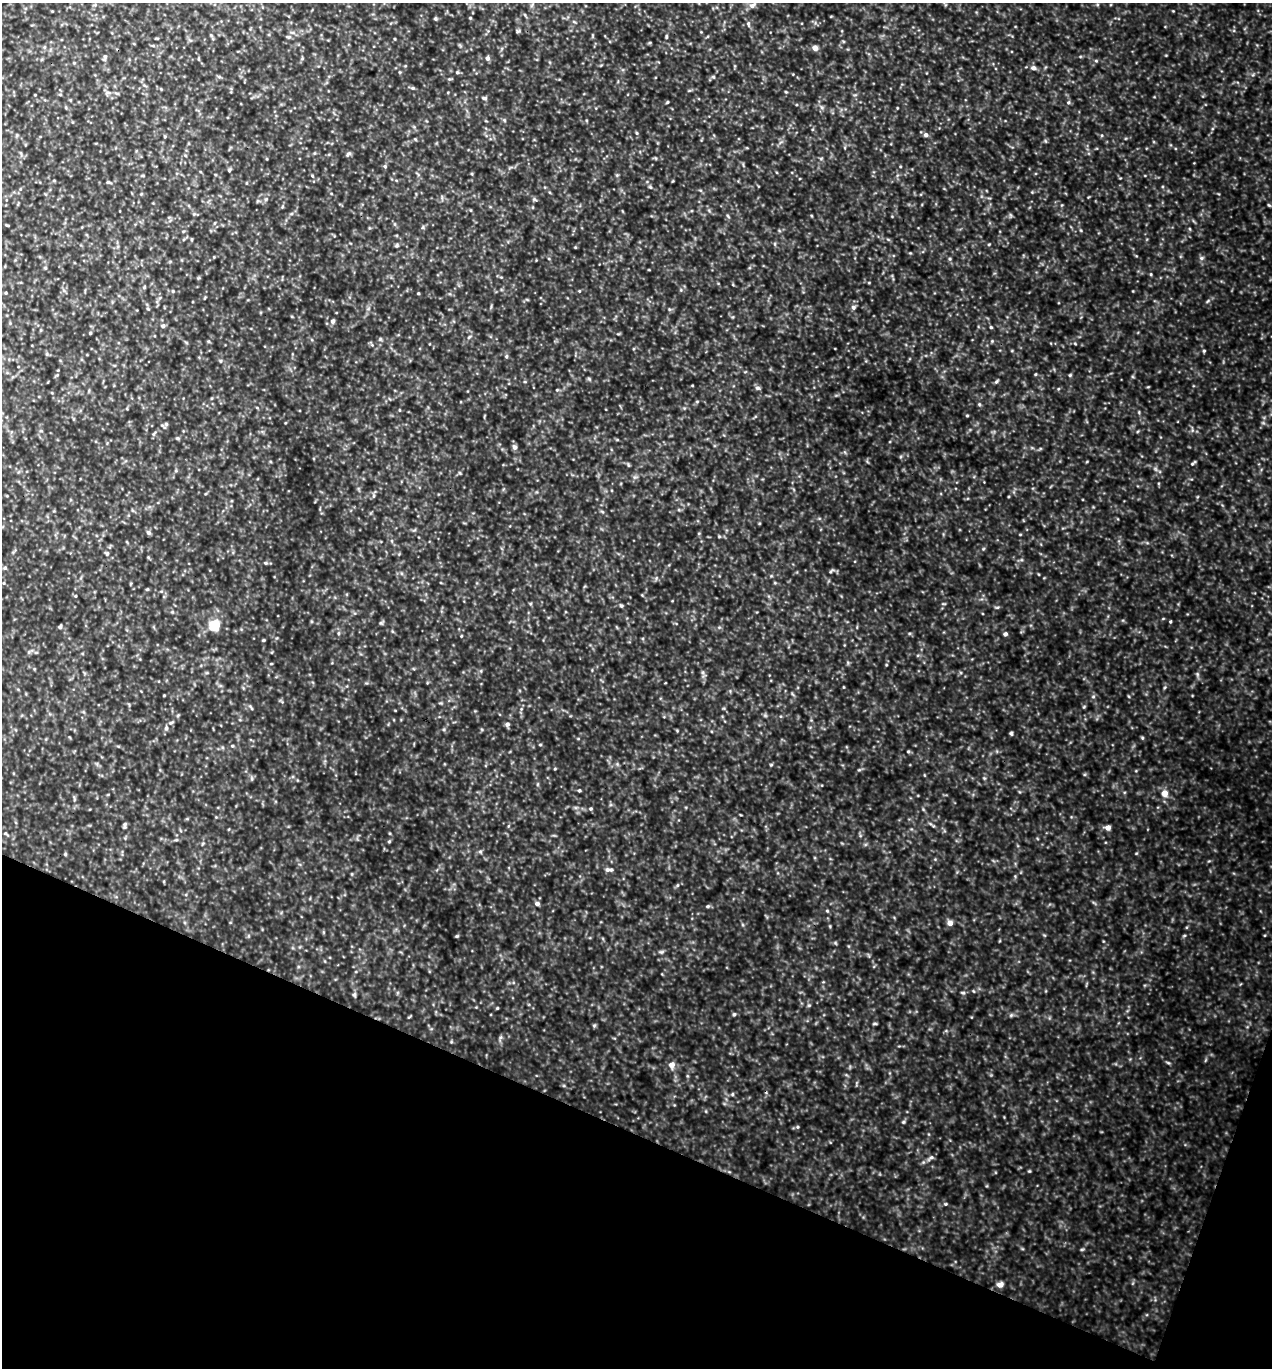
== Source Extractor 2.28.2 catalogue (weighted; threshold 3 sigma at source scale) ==
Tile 15 of 4 x 4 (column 3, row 4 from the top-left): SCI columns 2834-4103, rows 26-1391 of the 5509 x 5495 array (HDU 1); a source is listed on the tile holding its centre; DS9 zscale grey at full resolution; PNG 1274 x 1370 px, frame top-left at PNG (2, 3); no overlay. Shown black and unused: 18% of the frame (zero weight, under 3 of 5 exposures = <1% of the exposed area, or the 3 px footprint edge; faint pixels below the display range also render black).
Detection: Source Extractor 2.28.2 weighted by HDU 2 'WHT'; one run over the whole footprint, this tile lists its part. Background 0.787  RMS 0.12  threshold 0.53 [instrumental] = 3 sigma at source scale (4.5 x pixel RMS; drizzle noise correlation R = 1.50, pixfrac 1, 0.05/0.05 arcsec/px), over >= 5 px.
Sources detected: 218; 2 too faint to see at this stretch — not listed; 1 inside a brighter listed object's ellipse — not listed separately; the other 215 listed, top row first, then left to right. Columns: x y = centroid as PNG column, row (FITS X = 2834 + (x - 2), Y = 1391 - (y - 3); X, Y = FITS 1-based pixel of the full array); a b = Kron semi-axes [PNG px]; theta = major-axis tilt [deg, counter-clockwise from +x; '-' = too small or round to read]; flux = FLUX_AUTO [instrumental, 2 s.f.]
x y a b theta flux
752 5 11 6 30 48
525 15 6 4 -46 18
435 18 4 4 - 17
470 18 4 3 - 11
748 24 7 5 -88 26
518 31 6 5 - 19
211 35 6 4 -44 15
288 37 8 5 -5 24
666 37 5 4 - 15
157 38 5 3 - 10
395 39 3 3 - 11
190 40 6 4 -18 17
153 46 6 4 -19 15
44 47 6 4 89 16
815 48 5 5 - 86
105 57 11 4 82 31
302 58 5 5 - 14
487 58 5 5 - 37
198 59 5 3 - 11
1096 61 5 4 - 14
74 63 5 4 - 12
405 66 5 3 - 9.6
1034 68 7 5 -15 39
457 72 5 4 - 18
219 77 6 5 - 18
713 77 6 5 - 16
413 88 6 5 - 21
161 89 5 4 - 12
786 92 4 3 - 10
108 93 9 4 0 30
60 94 5 3 - 12
35 95 3 2 - 8.4
484 98 8 5 -7 23
70 100 5 4 - 11
667 102 4 3 - 14
1068 102 6 5 - 21
822 107 6 6 - 27
504 120 6 4 -47 16
636 133 5 4 - 14
17 135 6 4 89 14
926 135 6 5 - 37
165 136 5 3 - 12
415 139 5 4 - 11
1045 141 6 4 -88 16
348 154 8 5 43 22
185 155 5 4 - 13
821 158 6 4 1 15
385 166 6 5 - 18
229 170 6 4 47 18
617 175 5 5 - 14
312 176 5 4 - 14
108 182 7 4 -17 18
650 187 6 4 -46 18
1032 192 4 4 - 10
331 193 5 3 - 9.5
141 194 5 4 - 12
266 199 6 4 46 19
1269 205 5 4 - 12
194 214 5 5 - 18
291 214 6 4 18 17
1010 215 7 4 -71 17
728 216 6 3 -46 15
214 223 6 4 86 14
7 225 5 3 - 12
423 227 6 4 72 16
1189 229 5 3 - 13
1081 230 5 3 - 12
183 231 5 3 - 13
192 239 5 3 - 12
775 244 6 4 -72 15
989 244 5 3 - 11
397 245 6 5 - 18
575 247 4 3 - 9.6
910 253 4 4 - 10
1202 258 7 5 21 26
950 259 5 4 - 16
45 268 5 5 - 14
1151 274 4 4 - 12
869 283 4 3 - 9.5
144 287 5 4 - 16
173 291 5 4 - 14
579 291 4 3 - 11
6 293 5 3 - 12
418 293 3 3 - 12
204 298 5 3 - 10
1208 301 7 4 38 20
853 307 7 7 - 31
669 309 6 4 -72 14
333 321 7 6 - 31
163 326 6 5 - 31
991 327 4 4 - 14
41 330 5 3 - 11
90 333 3 3 - 14
618 334 6 3 18 12
469 337 7 4 45 20
380 339 5 5 - 17
208 341 5 3 - 13
992 341 4 4 - 13
1075 344 5 3 - 11
1204 351 4 4 - 15
506 356 5 4 - 17
220 361 5 5 - 17
1035 374 4 4 - 11
1070 375 5 4 - 14
589 379 6 5 - 16
997 381 7 3 45 18
757 388 6 5 - 30
1058 389 5 4 - 13
557 390 4 3 - 11
697 401 6 3 20 14
979 404 5 4 - 15
257 408 5 3 - 12
399 410 4 3 - 9.5
1139 412 5 3 - 12
166 424 7 5 64 24
154 433 10 3 43 20
178 438 6 4 -19 16
515 447 6 5 - 40
1193 463 10 3 40 20
628 465 6 4 -69 15
635 477 6 6 - 27
373 496 6 4 89 18
148 533 6 5 - 30
719 536 5 4 - 13
107 553 7 6 - 26
1021 560 6 4 17 17
265 563 5 4 - 19
5 568 6 5 - 20
831 571 7 3 36 18
4 583 5 3 - 11
147 589 5 4 - 15
642 595 4 4 - 9.4
75 596 4 3 - 11
621 606 6 5 - 19
997 607 7 3 1 17
172 612 6 3 18 14
1170 622 4 3 - 12
381 623 6 6 - 19
214 625 6 6 - 770
60 627 5 4 - 30
338 633 6 4 89 18
1005 634 5 5 - 30
461 636 4 3 - 10
263 640 4 3 - 15
30 651 12 5 26 35
848 663 6 4 -48 16
271 664 4 3 - 9.6
703 672 8 5 -71 27
1197 675 8 4 -81 24
164 695 3 2 - 9.1
1093 696 5 5 - 20
1128 696 5 3 - 11
251 708 6 3 -70 15
178 715 5 4 - 13
171 722 10 4 29 28
507 724 6 5 - 31
166 728 7 6 - 36
444 729 6 3 72 15
677 731 5 3 - 10
1011 733 5 4 - 17
1142 738 5 4 - 14
540 745 5 3 - 12
232 746 4 3 - 13
908 752 5 4 - 15
771 765 4 4 - 14
555 769 5 3 - 11
859 770 6 3 18 16
984 778 5 4 - 14
252 779 7 4 90 18
579 790 4 4 - 17
1164 793 6 6 - 120
74 799 8 4 -90 20
591 809 6 4 2 18
923 809 6 4 -72 15
216 817 4 4 - 9.3
125 825 7 4 60 25
508 826 6 3 71 14
1108 828 6 5 - 69
6 834 9 3 -30 18
176 840 6 3 17 15
389 841 5 3 - 14
203 843 5 4 - 15
480 852 6 5 - 21
65 854 5 4 - 14
607 870 7 5 90 28
352 874 5 3 - 12
1015 876 4 4 - 12
1094 903 7 4 -37 17
537 904 5 5 - 44
708 906 5 5 - 19
827 911 5 4 - 13
950 923 5 5 - 81
830 926 4 3 - 10
457 936 4 4 - 15
1184 936 6 3 20 14
835 943 6 4 -36 15
662 952 7 5 19 22
963 993 6 4 0 18
354 995 6 5 - 23
809 1005 6 4 43 16
497 1008 5 3 - 11
734 1014 5 4 - 19
1011 1015 6 5 - 21
875 1024 7 3 8 16
594 1025 6 4 69 16
500 1038 7 5 73 26
1168 1063 6 4 -3 15
672 1065 7 7 - 89
732 1094 6 5 - 18
903 1122 5 4 - 16
797 1127 5 5 - 17
931 1158 11 5 34 40
1029 1171 5 4 - 12
946 1204 5 4 - 13
1000 1285 6 5 - 92
Unlisted compact peaks at least as high as the median listed source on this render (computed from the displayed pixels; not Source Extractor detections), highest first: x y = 1136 853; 973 991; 983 549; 677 885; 460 473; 534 199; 1044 935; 1103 941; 1133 291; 886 665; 1165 687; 1173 11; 844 687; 1120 178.